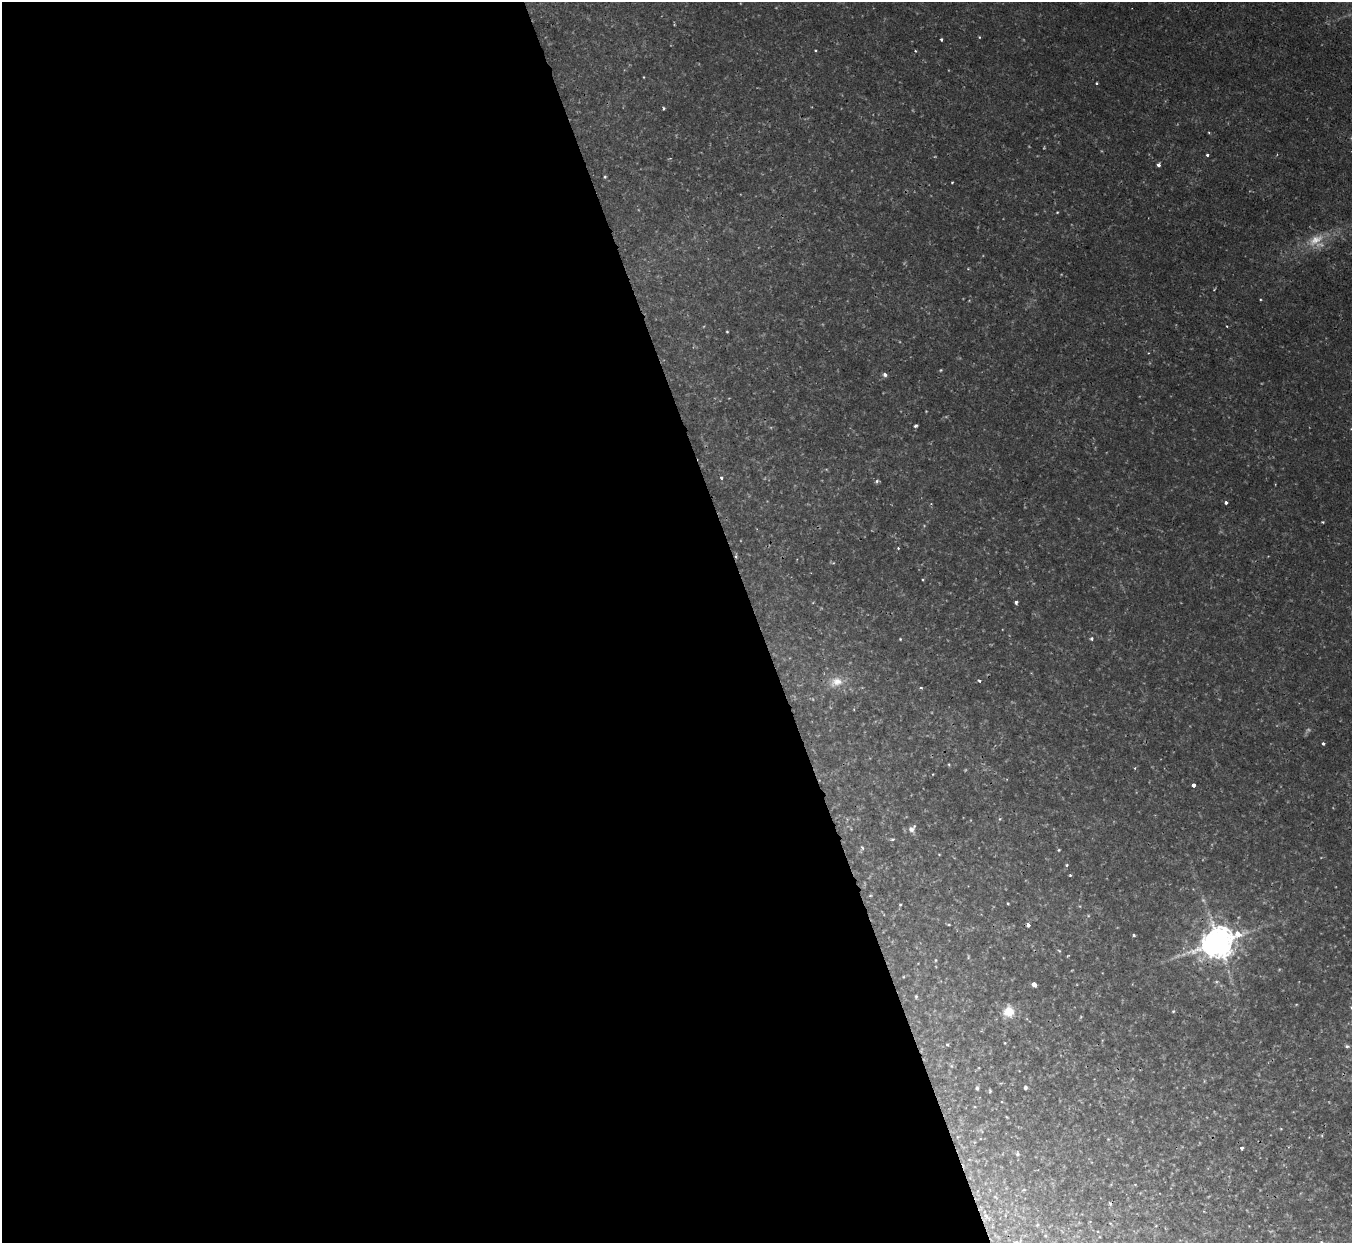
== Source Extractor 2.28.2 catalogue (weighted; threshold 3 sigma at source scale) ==
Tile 9 of 4 x 4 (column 1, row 3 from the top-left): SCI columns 1-1350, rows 1389-2629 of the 5399 x 5386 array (HDU 1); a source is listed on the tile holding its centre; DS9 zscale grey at full resolution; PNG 1354 x 1245 px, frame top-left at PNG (2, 2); no overlay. Shown black and unused: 56% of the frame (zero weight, under 2 of 3 exposures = <1% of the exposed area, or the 3 px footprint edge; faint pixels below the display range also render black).
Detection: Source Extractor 2.28.2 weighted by HDU 2 'WHT'; one run over the whole footprint, this tile lists its part. Background 0.00163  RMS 0.0014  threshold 0.00635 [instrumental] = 3 sigma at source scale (4.5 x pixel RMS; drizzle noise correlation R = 1.50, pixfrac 1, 0.05/0.05 arcsec/px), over >= 5 px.
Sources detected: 62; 3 too faint to see at this stretch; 1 cosmic-ray / hot-pixel residue — not listed; the other 58 listed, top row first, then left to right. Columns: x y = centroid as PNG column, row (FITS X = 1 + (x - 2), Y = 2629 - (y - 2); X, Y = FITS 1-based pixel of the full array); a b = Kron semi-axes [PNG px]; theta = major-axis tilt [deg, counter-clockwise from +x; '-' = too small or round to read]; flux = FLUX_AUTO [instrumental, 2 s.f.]
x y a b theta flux
979 37 4 3 - 0.11
941 39 3 3 - 0.35
815 50 4 2 - 0.11
915 51 3 3 - 0.13
1096 83 3 3 - 0.21
664 108 4 3 - 0.19
1207 155 3 3 - 0.26
1158 165 4 4 - 0.34
605 177 4 3 - 0.15
952 182 3 2 - 0.15
1057 212 3 3 - 0.11
1214 290 4 2 - 0.12
1227 326 3 3 - 0.12
727 332 3 2 - 0.13
885 374 5 5 - 0.46
915 426 4 3 - 0.26
721 477 4 4 - 0.29
877 481 4 4 - 0.3
1226 503 3 3 - 0.4
1323 522 3 3 - 0.13
898 548 3 3 - 0.15
736 556 5 3 - 0.19
1016 602 4 3 - 0.36
900 639 3 3 - 0.12
1091 639 4 3 - 0.38
979 681 4 3 - 0.23
836 682 19 12 16 1.9
921 688 5 3 - 0.18
1323 743 3 3 - 0.29
1193 785 4 3 - 0.75
912 829 12 8 49 0.69
893 839 5 4 - 0.19
862 848 5 4 - 0.24
1059 850 4 3 - 0.14
1066 865 4 3 - 0.21
1070 875 3 3 - 0.17
870 895 6 4 1 0.15
1007 904 3 3 - 0.2
900 905 4 3 - 0.14
949 925 5 3 - 0.13
1028 925 4 3 - 0.47
1134 935 3 3 - 0.21
1218 942 11 9 28 280
935 960 4 3 - 0.12
1034 984 5 4 - 1.3
916 996 4 3 - 0.16
1009 1011 13 12 - 2.4
1173 1011 5 4 - 0.16
1005 1043 4 3 - 0.1
947 1045 4 3 - 0.24
1347 1046 5 4 - 0.26
977 1088 5 4 - 0.29
1025 1088 3 3 - 0.34
990 1091 5 4 - 0.16
957 1137 5 3 - 0.15
1242 1148 4 3 - 0.39
1017 1154 6 4 22 0.23
986 1216 6 4 -46 0.29
Overlapping masked pixels (flux is a lower limit): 2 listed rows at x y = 736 556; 1218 942